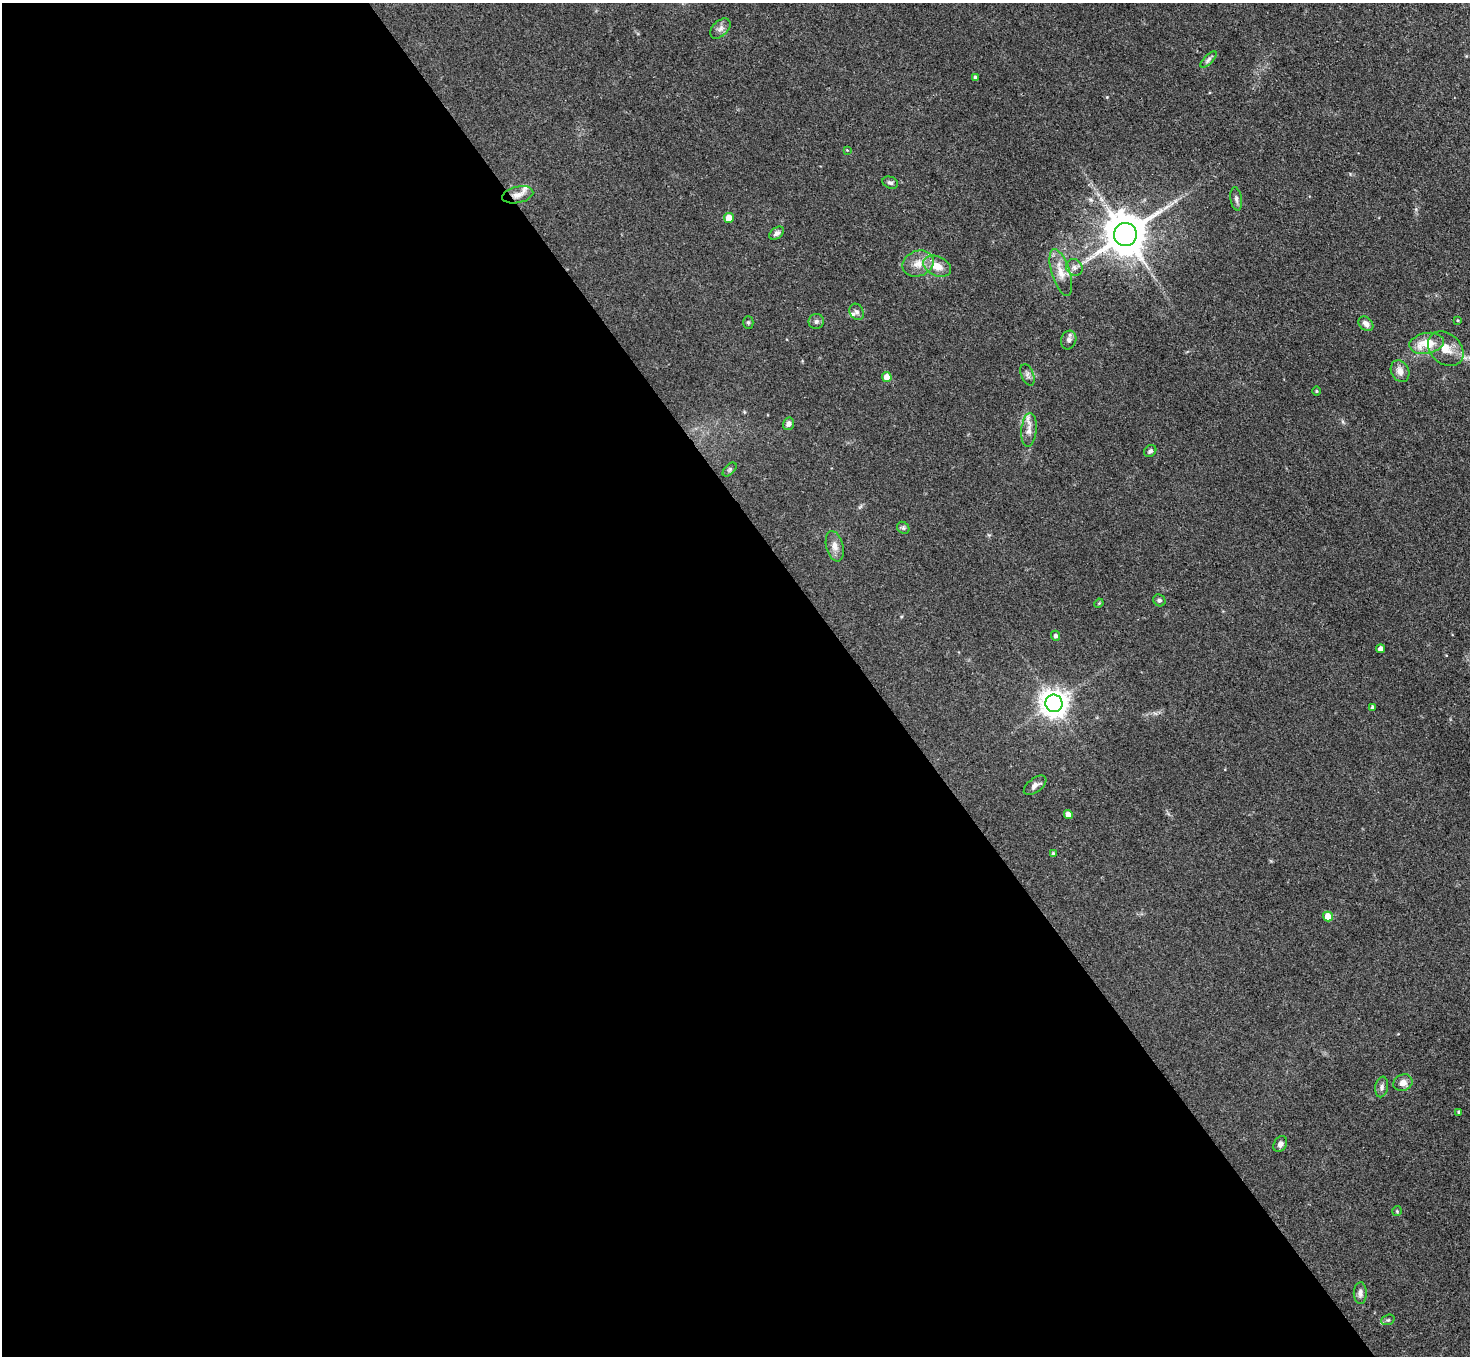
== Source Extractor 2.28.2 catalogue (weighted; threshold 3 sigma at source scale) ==
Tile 9 of 4 x 4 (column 1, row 3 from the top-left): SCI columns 4-1471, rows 1651-3004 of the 5879 x 5872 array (HDU 1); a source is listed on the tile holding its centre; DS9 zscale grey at full resolution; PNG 1472 x 1358 px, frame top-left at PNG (2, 3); each listed source drawn as its Kron ellipse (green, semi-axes under 4 px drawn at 4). Shown black and unused: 59% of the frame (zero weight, under 3 of 4 exposures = <1% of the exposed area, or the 3 px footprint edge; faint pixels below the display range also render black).
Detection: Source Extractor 2.28.2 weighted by HDU 2 'WHT'; one run over the whole footprint, this tile lists its part. Background 0.0683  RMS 0.0056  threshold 0.0252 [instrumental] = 3 sigma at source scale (4.5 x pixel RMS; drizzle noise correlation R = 1.50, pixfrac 1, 0.05/0.05 arcsec/px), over >= 5 px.
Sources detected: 51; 2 inside a brighter listed object's ellipse — not listed separately; the other 49 listed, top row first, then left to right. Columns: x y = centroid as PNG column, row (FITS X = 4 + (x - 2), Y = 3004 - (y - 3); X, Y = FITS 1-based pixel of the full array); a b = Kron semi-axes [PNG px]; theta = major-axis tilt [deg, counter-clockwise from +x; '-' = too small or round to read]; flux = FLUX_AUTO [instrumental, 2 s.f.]
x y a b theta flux
720 28 12 7 44 2.6
1208 60 10 4 46 1.4
975 77 3 3 - 1.2
847 150 4 4 - 0.43
890 183 8 5 -20 1.5
518 195 16 8 12 4.1
1236 199 12 5 -82 1.8
729 218 5 5 - 8.1
777 233 8 5 34 1.7
1125 234 11 11 - 1900
918 264 16 12 21 7.1
937 266 15 9 -23 7.1
1074 267 9 7 -46 2.3
1061 273 24 9 -73 7.4
857 312 8 7 - 2
1457 320 4 2 - 0.44
816 321 7 7 - 1.6
748 322 6 5 - 0.91
1366 324 8 6 -41 3.1
1069 340 9 7 72 2.1
1427 343 17 10 10 13
1446 349 20 15 -42 9.4
1400 371 11 9 -64 3.9
1027 375 11 6 -67 1.8
887 377 5 5 - 5.7
1316 391 5 3 - 0.48
788 424 6 5 - 2
1029 430 17 7 85 4.2
1150 451 7 5 39 1.3
730 469 8 5 46 1.1
903 528 6 5 - 1.1
835 546 15 8 -75 4.1
1159 600 6 5 - 1.2
1099 603 5 3 - 0.5
1056 636 5 4 - 1.4
1381 649 4 4 - 3.1
1054 703 9 8 - 660
1373 707 4 3 - 1.2
1035 785 13 7 37 2.7
1068 815 4 4 - 3.5
1053 853 3 3 - 0.65
1328 916 5 4 - 8.1
1403 1083 10 8 28 3.6
1382 1087 10 6 80 1.9
1459 1112 3 3 - 0.67
1280 1144 8 6 60 2
1397 1211 5 5 - 0.7
1360 1293 11 6 -89 2.1
1388 1320 7 5 19 1
Overlapping masked pixels (flux is a lower limit): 1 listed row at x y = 518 195